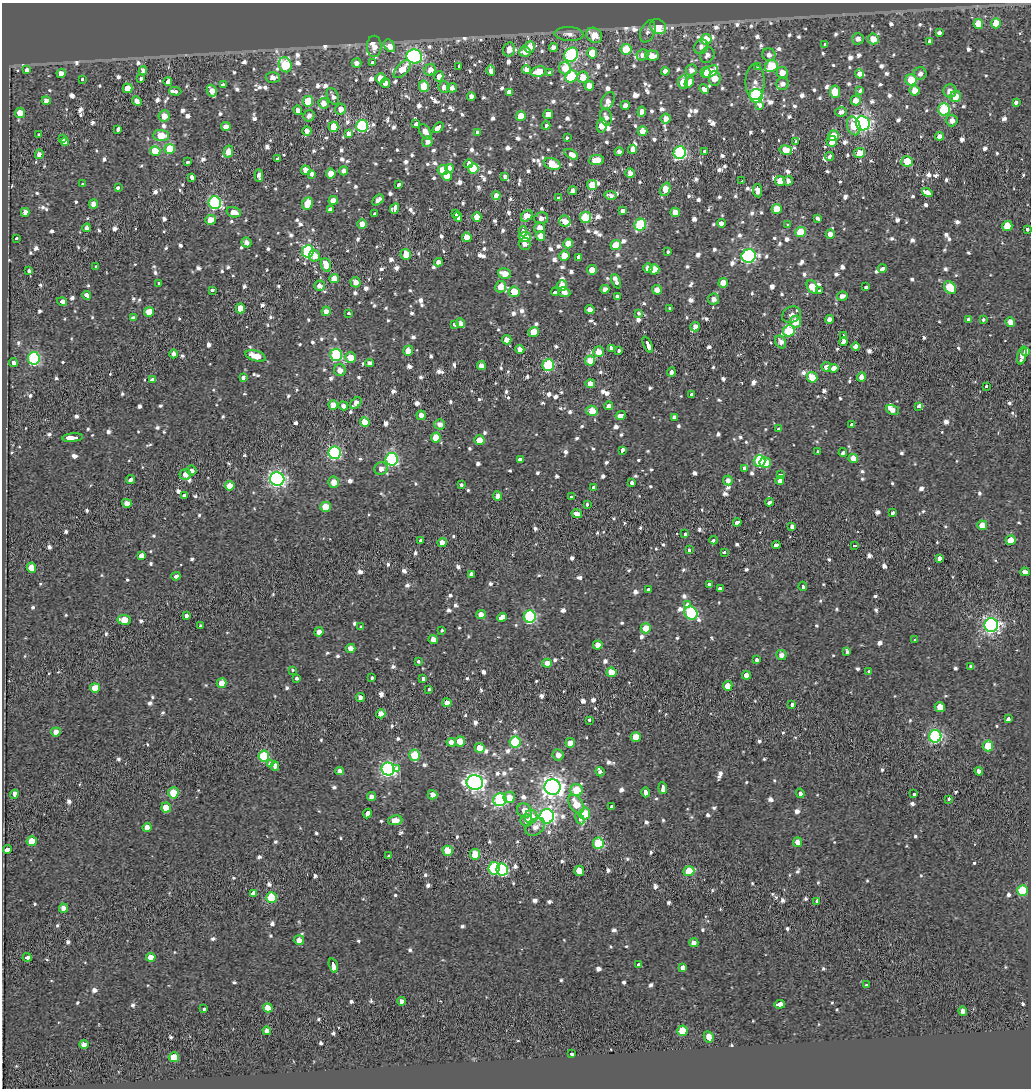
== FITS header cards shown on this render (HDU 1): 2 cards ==
NAXIS1  =                 1029
NAXIS2  =                 1086

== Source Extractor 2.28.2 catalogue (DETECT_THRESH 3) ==
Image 1029 x 1086 px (HDU 1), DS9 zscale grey, 1 PNG px = 1 image px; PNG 1033 x 1090 px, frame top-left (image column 1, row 1086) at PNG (2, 3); each listed source drawn as its Kron ellipse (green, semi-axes under 4 px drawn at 4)
Background -1.35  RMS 0.71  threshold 2.12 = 3 sigma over >= 5 px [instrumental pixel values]
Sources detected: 1278; of the 1278, the 500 brightest by FLUX_AUTO listed and drawn (778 fainter detections omitted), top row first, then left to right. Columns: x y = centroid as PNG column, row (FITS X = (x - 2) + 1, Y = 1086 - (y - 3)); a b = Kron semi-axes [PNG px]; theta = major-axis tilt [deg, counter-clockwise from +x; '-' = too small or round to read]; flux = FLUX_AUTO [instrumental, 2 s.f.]
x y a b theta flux
996 23 5 5 - 1100
978 24 5 5 - 1100
658 27 8 7 - 1400
648 31 11 7 69 240
940 33 3 3 - 3100
569 34 14 7 -3 400
594 35 8 7 - 760
706 39 5 5 - 1500
858 39 6 5 - 300
873 39 5 5 - 760
930 41 3 3 - 1100
825 44 3 3 - 580
374 46 10 7 -90 440
390 46 7 4 -59 560
530 47 5 5 - 670
553 47 4 4 - 270
701 47 7 6 - 260
509 49 7 6 - 430
626 49 5 5 - 1600
525 52 5 5 - 510
592 53 5 5 - 1100
571 55 7 6 - 7500
642 55 6 5 - 260
707 55 8 7 - 280
769 55 6 6 - 290
414 56 8 7 - 10000
652 56 7 5 -4 560
356 63 5 4 - 260
372 63 3 3 - 380
285 65 7 6 - 3400
771 66 6 5 - 2300
459 67 3 3 - 980
758 67 3 3 - 410
565 68 6 6 - 990
402 69 11 5 48 760
27 70 4 3 - 680
143 70 4 4 - 310
430 70 6 5 - 420
527 70 5 4 - 340
691 70 6 5 - 300
491 71 5 4 - 250
665 71 4 4 - 320
710 71 8 5 30 1700
538 72 7 5 13 980
782 72 5 5 - 550
61 73 4 4 - 370
549 73 4 3 - 970
706 73 5 5 - 700
859 74 4 4 - 2100
920 74 6 6 - 250
439 76 5 4 - 400
571 76 6 5 - 2800
273 77 7 5 2 350
583 77 6 5 - 690
380 78 5 5 - 740
715 78 7 6 - 820
141 79 3 3 - 780
82 80 3 3 - 240
911 80 5 5 - 1100
168 81 4 3 - 1100
683 82 6 5 - 1200
689 82 5 3 - 1500
755 82 18 9 90 420
385 83 5 5 - 350
782 84 6 6 - 290
223 85 4 3 - 1100
424 86 6 5 - 1500
589 86 5 4 - 550
444 87 6 5 - 340
128 88 5 4 - 1000
452 88 5 5 - 280
704 89 5 4 - 1300
175 91 6 3 -1 560
212 91 6 4 -62 390
860 91 4 3 - 580
915 91 5 5 - 670
950 91 6 6 - 400
509 92 4 4 - 4900
835 92 6 5 - 1000
333 96 9 5 -65 240
471 96 4 4 - 280
756 96 7 6 - 7500
955 96 6 5 - 750
46 100 4 4 - 280
856 100 5 5 - 640
137 101 5 4 - 260
308 101 5 5 - 1800
608 101 9 6 63 320
1016 102 3 3 - 840
323 103 5 5 - 430
625 105 4 4 - 280
759 106 3 3 - 870
340 109 5 5 - 430
944 109 6 5 - 4500
298 110 5 4 - 270
642 112 5 4 - 260
841 112 6 5 - 270
20 113 5 5 - 540
548 114 5 4 - 530
164 116 5 5 - 580
309 116 6 5 - 260
521 116 5 5 - 930
606 117 9 6 -78 260
666 119 5 5 - 340
952 120 6 5 - 330
863 123 7 7 - 15000
416 124 3 3 - 1400
602 125 7 5 83 640
362 126 6 6 - 6000
546 126 4 3 - 1000
854 126 9 6 -72 890
226 127 5 4 - 360
334 127 5 5 - 1100
438 128 6 3 43 1700
118 129 3 3 - 1000
307 131 5 4 - 340
642 131 5 4 - 630
425 132 8 5 -55 410
477 132 3 3 - 570
349 133 4 3 - 2000
38 135 3 3 - 420
161 135 8 5 -3 1200
833 136 5 5 - 940
939 136 4 4 - 260
567 138 3 3 - 570
62 139 3 3 - 720
832 141 5 5 - 480
65 142 4 3 - 270
427 142 5 5 - 290
796 142 3 3 - 500
170 149 5 5 - 1900
633 149 5 4 - 370
786 150 6 4 -12 630
155 151 5 5 - 1500
704 151 3 3 - 500
228 152 6 4 76 530
619 152 4 4 - 240
680 153 6 6 - 7900
859 153 6 5 - 820
39 154 5 4 - 260
571 154 7 4 -32 820
830 156 4 3 - 1200
278 159 4 3 - 740
596 160 7 5 6 800
907 161 6 5 - 1800
188 162 4 3 - 360
468 164 4 3 - 940
552 164 8 5 -21 1200
450 168 4 4 - 1100
473 168 5 5 - 2100
306 170 5 4 - 450
443 170 5 5 - 790
344 171 4 4 - 230
630 173 5 4 - 320
311 174 4 3 - 1200
331 174 5 5 - 700
259 175 6 4 -86 270
447 176 5 5 - 1100
505 177 4 3 - 770
192 178 4 3 - 1200
742 181 3 2 - 250
780 181 5 5 - 530
788 181 5 4 - 260
83 184 3 3 - 460
398 185 4 3 - 890
592 185 5 5 - 850
118 187 3 3 - 520
665 189 7 4 67 970
573 190 4 4 - 270
757 191 7 4 -81 310
927 192 5 4 - 2100
496 195 4 4 - 380
610 195 6 4 -9 230
559 198 3 3 - 930
333 200 5 4 - 410
378 200 7 4 42 280
215 203 6 6 - 7300
308 203 6 5 - 1300
93 204 4 4 - 320
395 208 6 4 64 1100
777 209 5 5 - 920
330 210 4 3 - 1500
623 211 4 3 - 2100
25 212 4 4 - 290
234 212 7 5 -15 450
675 212 5 4 - 600
374 214 4 3 - 510
456 214 3 3 - 840
527 216 6 5 - 670
458 217 5 3 - 1300
477 217 5 4 - 600
585 217 6 5 - 2500
541 218 7 5 14 300
818 218 4 3 - 760
210 220 5 5 - 520
565 221 6 5 - 430
721 223 4 3 - 2200
362 224 5 4 - 440
640 225 6 5 - 4200
788 225 3 3 - 430
1007 226 5 5 - 1300
87 228 4 4 - 270
540 228 5 5 - 470
1027 229 3 3 - 490
523 231 5 3 - 1200
801 232 5 5 - 1600
830 234 4 4 - 370
541 236 5 4 - 540
467 237 5 4 - 730
525 237 6 5 - 1400
16 238 3 3 - 310
246 242 5 4 - 260
568 243 5 5 - 600
525 244 6 6 - 270
616 245 5 5 - 1000
308 251 6 5 - 5800
668 252 3 3 - 360
406 254 5 5 - 950
314 256 6 5 - 530
564 256 5 5 - 660
749 256 7 6 - 9600
579 257 3 3 - 890
438 262 4 4 - 240
326 265 7 5 -73 760
96 267 3 3 - 300
648 268 5 4 - 380
654 269 5 5 - 800
882 269 4 3 - 1700
592 270 5 4 - 790
29 271 3 3 - 620
504 274 6 5 - 640
334 278 5 4 - 610
616 281 8 3 -68 690
355 282 5 5 - 330
159 283 3 3 - 300
723 283 5 4 - 580
562 285 5 5 - 740
319 286 5 5 - 270
501 287 6 5 - 730
812 287 7 5 -63 920
866 287 4 3 - 500
950 288 7 5 -58 2200
605 289 4 4 - 250
212 290 3 3 - 630
657 290 5 4 - 480
819 291 4 3 - 560
514 292 5 5 - 1000
555 292 4 3 - 1400
564 292 6 4 -25 340
87 295 4 3 - 1300
617 296 3 3 - 720
842 296 5 4 - 270
714 299 5 5 - 250
62 301 5 4 - 1000
240 308 5 4 - 600
669 308 3 3 - 250
590 310 5 4 - 360
326 311 4 4 - 290
149 312 5 4 - 880
638 313 3 3 - 320
349 314 3 3 - 270
792 315 10 7 27 240
133 318 4 4 - 240
829 319 4 4 - 270
983 319 3 3 - 260
969 320 4 3 - 1400
796 322 6 5 - 910
1010 322 5 4 - 430
460 323 5 4 - 320
454 324 4 3 - 630
695 327 5 4 - 330
789 331 6 5 - 3600
534 332 5 5 - 840
843 336 3 3 - 4000
507 340 5 4 - 450
781 342 7 5 -61 290
843 342 4 3 - 1400
648 345 8 3 -65 2600
856 346 4 4 - 320
611 348 4 3 - 670
520 349 4 4 - 350
408 351 5 5 - 530
619 351 4 3 - 550
1025 351 4 3 - 4100
598 352 5 5 - 690
174 354 4 4 - 290
336 355 6 6 - 5600
1022 355 9 4 77 410
256 356 10 5 -16 800
350 357 5 5 - 760
34 358 6 6 - 6100
590 361 5 5 - 900
13 363 4 3 - 1100
369 363 4 4 - 240
548 365 6 5 - 4100
481 366 4 4 - 310
826 367 5 4 - 300
834 368 5 3 - 3800
340 370 6 6 - 400
671 372 4 3 - 980
812 377 5 5 - 960
862 377 4 4 - 400
243 378 4 3 - 610
153 380 4 3 - 1500
590 384 4 4 - 400
986 386 3 3 - 640
692 394 3 3 - 660
356 403 7 4 46 390
333 405 5 4 - 450
343 406 4 4 - 330
609 406 4 4 - 240
919 406 4 3 - 620
892 410 7 4 -22 320
592 411 6 5 - 840
421 415 5 4 - 390
621 415 5 4 - 2000
674 418 4 3 - 990
365 422 5 4 - 1000
440 424 5 5 - 270
852 425 4 3 - 620
779 429 3 3 - 590
73 438 10 3 6 2900
436 438 5 5 - 860
479 440 5 5 - 650
622 450 4 3 - 1000
817 451 3 3 - 740
334 453 6 6 - 8000
843 453 4 3 - 530
853 458 5 4 - 460
392 459 6 6 - 7300
520 459 4 3 - 880
760 461 6 6 - 4100
765 463 5 5 - 800
744 468 4 3 - 430
381 469 7 6 - 280
192 470 5 5 - 230
185 474 5 5 - 280
780 475 4 3 - 1000
131 479 4 3 - 940
277 479 7 6 - 15000
728 480 5 4 - 240
780 480 4 3 - 1100
334 482 5 5 - 520
631 483 3 3 - 790
461 485 3 3 - 590
230 486 5 5 - 690
594 488 4 3 - 1400
184 496 3 3 - 490
498 496 4 4 - 270
571 497 3 3 - 5100
769 502 4 3 - 640
127 503 5 4 - 350
587 504 3 3 - 670
325 507 5 5 - 940
893 513 4 3 - 530
577 514 5 4 - 310
737 522 4 3 - 2100
982 525 5 5 - 610
792 526 4 3 - 5000
685 534 3 3 - 370
713 540 4 3 - 1000
1011 540 5 4 - 720
420 541 3 3 - 830
442 543 4 4 - 560
776 545 4 3 - 1700
855 545 3 3 - 400
689 550 3 3 - 440
724 552 3 3 - 490
141 555 4 3 - 3600
939 558 3 3 - 1300
31 568 5 4 - 630
1025 572 4 4 - 250
471 574 3 3 - 2200
176 576 4 3 - 810
709 584 3 3 - 800
803 586 5 3 - 1400
720 588 4 3 - 640
648 590 3 3 - 740
688 605 4 3 - 790
691 613 7 6 - 5900
481 615 5 4 - 440
187 616 4 3 - 1300
530 616 6 6 - 6300
502 617 5 3 - 4700
124 620 6 5 - 970
991 625 7 7 - 19000
201 626 3 3 - 550
361 627 3 3 - 630
646 628 5 5 - 860
442 630 3 3 - 230
319 632 5 4 - 320
433 639 4 4 - 360
915 640 3 3 - 300
598 645 5 4 - 520
351 648 4 4 - 400
847 652 4 3 - 1300
781 655 5 5 - 290
756 660 3 3 - 520
418 662 3 3 - 610
547 663 5 4 - 440
971 666 4 3 - 610
292 670 3 3 - 230
611 672 5 4 - 960
869 672 3 3 - 270
746 675 4 4 - 400
296 678 3 3 - 680
372 678 4 3 - 340
423 679 4 3 - 450
222 683 5 5 - 500
728 686 5 4 - 510
95 688 5 4 - 830
428 689 3 3 - 1100
360 698 4 4 - 320
447 703 4 4 - 350
792 704 4 3 - 780
940 707 5 5 - 550
381 714 5 4 - 460
1008 719 4 3 - 2100
590 720 4 3 - 330
56 732 5 4 - 390
935 736 6 6 - 8600
636 737 5 5 - 830
460 741 5 5 - 890
451 742 4 4 - 330
515 742 6 5 - 3000
570 743 5 5 - 400
988 746 5 5 - 1500
480 748 5 4 - 670
415 755 5 5 - 1900
558 755 6 5 - 350
264 756 5 5 - 3400
270 764 3 3 - 830
275 766 4 3 - 1500
388 769 6 6 - 13000
397 769 4 3 - 800
339 771 4 4 - 250
979 771 4 4 - 260
600 772 5 3 - 820
475 782 8 7 - 22000
553 787 8 8 - 31000
663 788 6 3 -84 1400
577 790 6 6 - 1300
646 792 5 3 - 1600
173 793 5 5 - 1300
800 793 5 3 - 1700
14 794 4 3 - 1500
914 794 3 3 - 390
432 795 5 4 - 350
371 797 4 4 - 230
509 797 6 5 - 720
949 799 3 3 - 450
500 800 6 6 - 6300
576 804 10 6 -58 1000
612 806 3 3 - 950
166 808 5 5 - 950
525 811 8 7 - 600
585 813 6 5 - 2000
367 814 5 3 - 2000
547 816 7 7 - 17000
531 817 7 6 - 840
580 819 6 3 -59 580
395 820 7 5 9 570
526 820 6 6 - 310
147 827 4 4 - 370
535 827 11 7 36 410
32 841 5 5 - 890
797 842 5 4 - 280
598 843 5 5 - 3100
7 849 4 3 - 1200
448 851 5 5 - 1000
475 854 5 5 - 1700
388 856 3 3 - 870
494 868 6 5 - 4000
502 869 6 6 - 5700
579 871 5 5 - 650
689 871 5 5 - 1600
1022 890 5 5 - 2400
253 894 4 3 - 4900
271 898 5 5 - 2500
817 901 4 3 - 560
64 908 4 4 - 400
299 940 5 5 - 340
694 943 4 4 - 290
27 957 4 3 - 1300
151 957 5 4 - 500
639 964 4 3 - 770
333 965 7 3 -75 2800
683 968 4 3 - 1200
867 985 3 3 - 570
401 1001 4 4 - 300
780 1004 5 3 - 1700
268 1008 5 4 - 580
204 1009 3 3 - 390
963 1011 4 4 - 280
267 1031 4 4 - 320
682 1031 5 5 - 1400
709 1037 6 4 -63 490
84 1044 5 4 - 470
572 1054 3 3 - 790
174 1057 5 5 - 1000
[778 fainter detections neither listed nor drawn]